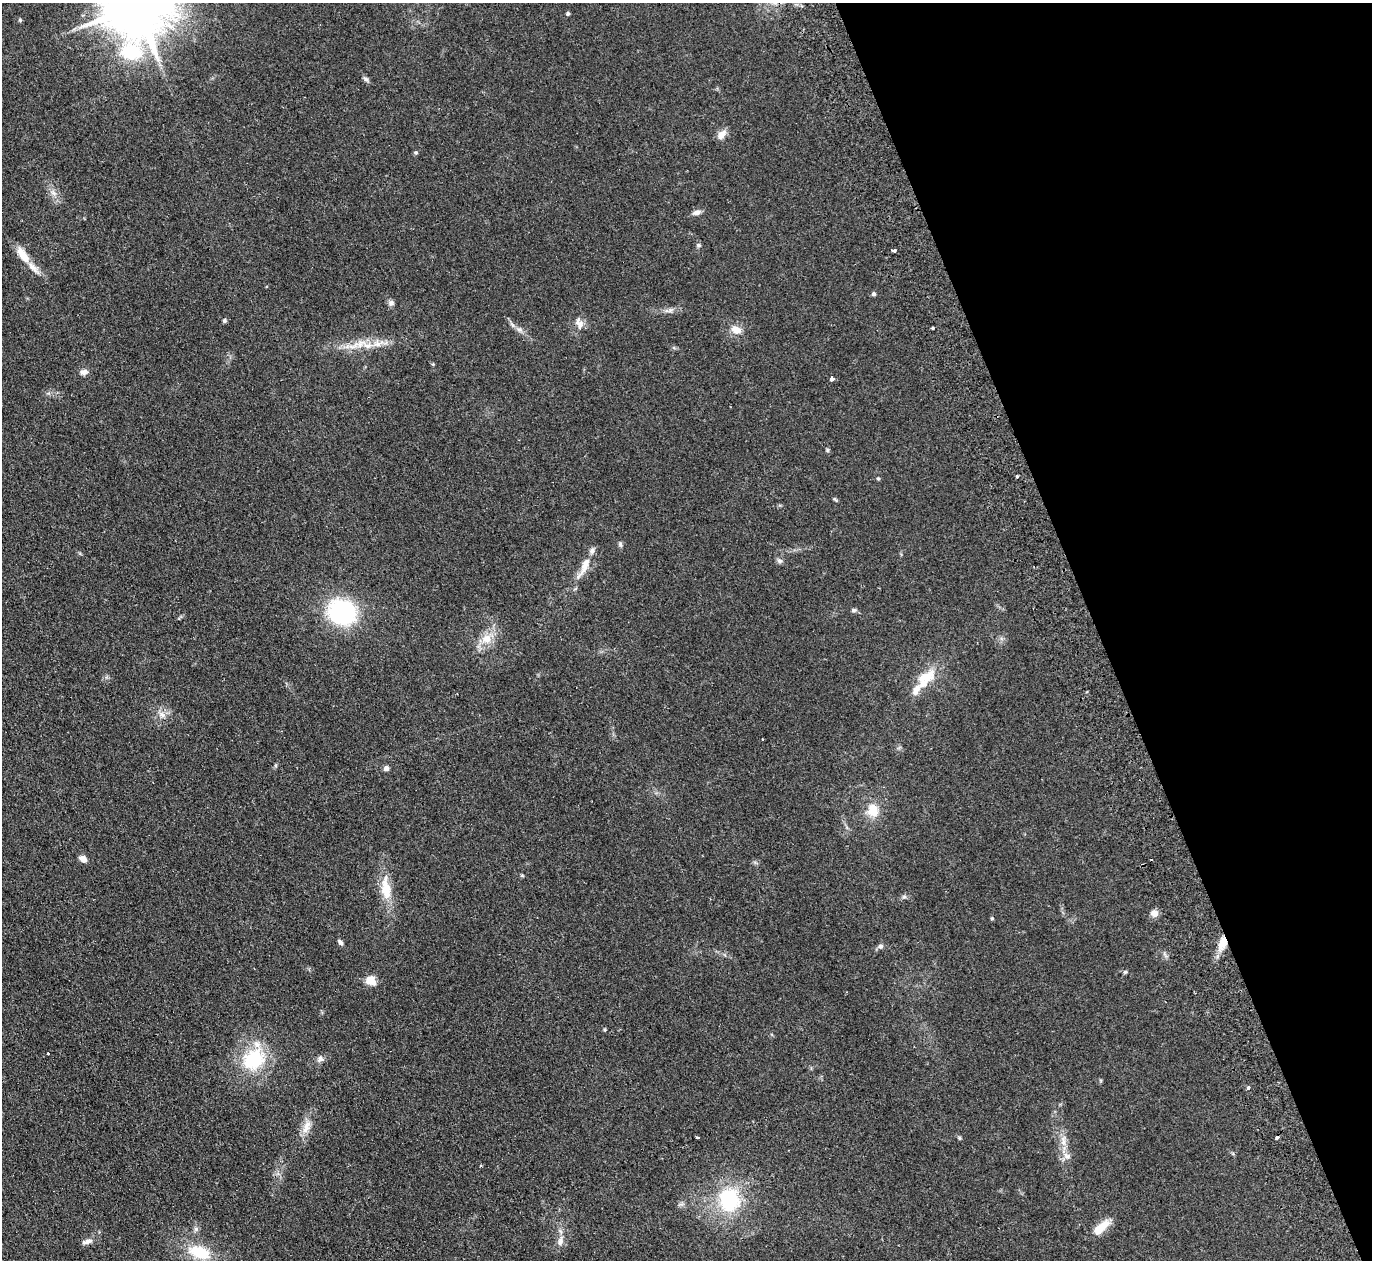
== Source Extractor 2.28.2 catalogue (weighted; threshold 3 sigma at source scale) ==
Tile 12 of 4 x 4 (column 4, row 3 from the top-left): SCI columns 4165-5534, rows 1562-2819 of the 5589 x 5512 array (HDU 1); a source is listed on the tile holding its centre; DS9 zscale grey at full resolution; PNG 1374 x 1262 px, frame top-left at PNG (2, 3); no overlay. Shown black and unused: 20% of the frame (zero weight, under 2 of 3 exposures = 3% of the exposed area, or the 3 px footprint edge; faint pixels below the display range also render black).
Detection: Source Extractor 2.28.2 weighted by HDU 2 'WHT'; one run over the whole footprint, this tile lists its part. Background 0.108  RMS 0.01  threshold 0.0448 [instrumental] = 3 sigma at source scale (4.5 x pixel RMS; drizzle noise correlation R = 1.50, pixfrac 1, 0.05/0.05 arcsec/px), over >= 5 px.
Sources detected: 74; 1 inside a brighter object's white glare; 1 cosmic-ray / hot-pixel residue — not listed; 7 inside a brighter listed object's ellipse — not listed separately; the other 65 listed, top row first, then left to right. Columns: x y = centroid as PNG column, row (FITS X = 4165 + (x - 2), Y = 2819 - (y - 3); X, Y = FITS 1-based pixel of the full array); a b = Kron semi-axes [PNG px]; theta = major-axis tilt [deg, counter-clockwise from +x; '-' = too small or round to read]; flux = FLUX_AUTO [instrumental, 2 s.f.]
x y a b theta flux
138 5 20 18 57 7400
568 14 4 3 - 2
20 20 5 4 - 1.1
366 79 8 5 -35 2.4
722 134 13 8 48 6.7
416 153 6 5 - 1.5
53 193 7 4 -19 2.5
697 212 10 6 17 3.9
699 245 7 5 -21 1.6
893 250 5 3 - 1.7
23 255 24 9 -55 14
874 294 5 4 - 2.3
391 303 8 7 - 2.9
670 310 7 4 89 1.8
225 320 6 5 - 1.7
579 323 16 9 -66 6.9
932 328 3 3 - 2.2
519 330 9 5 -19 3.3
736 330 12 9 -22 9.6
360 343 16 10 33 11
378 343 17 9 9 11
84 372 10 7 12 4.1
832 379 4 3 - 10
827 450 5 5 - 1.3
1017 476 3 3 - 1.9
878 479 5 4 - 1.1
835 499 7 4 -44 1.2
620 544 7 5 -89 1.9
779 561 8 6 -1 2.4
585 565 31 9 67 14
854 610 7 5 15 1.8
342 612 20 17 -26 140
486 639 14 13 - 13
928 677 25 16 21 21
162 715 8 6 -21 4
763 739 3 2 - 1.3
386 768 6 6 - 3.5
873 810 14 12 -77 17
83 859 7 6 - 7.4
522 875 6 3 -19 1
386 889 32 12 -85 24
904 897 7 4 0 1.8
1154 913 9 8 - 5.9
992 918 5 4 - 0.99
340 942 7 5 -47 2.5
1222 943 18 9 65 14
880 946 7 6 - 2.8
1125 972 6 5 - 1.5
371 980 13 11 -27 9.2
605 1030 4 3 - 1.1
48 1054 3 3 - 2.6
254 1059 30 24 43 55
320 1059 9 7 58 3.7
1248 1088 4 3 - 2.8
307 1127 22 9 71 11
697 1138 4 3 - 5.9
959 1138 6 4 -23 1.3
1063 1141 17 7 -88 7.8
1067 1156 12 8 -35 5.5
729 1200 32 27 -84 70
1103 1225 20 11 38 12
196 1229 7 6 - 2.5
87 1241 16 6 13 4.4
560 1241 15 8 74 6.7
199 1252 27 15 -20 35
Overlapping masked pixels (flux is a lower limit): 1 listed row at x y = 1222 943
Isophote crosses this tile's border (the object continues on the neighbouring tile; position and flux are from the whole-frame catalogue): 1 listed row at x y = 138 5